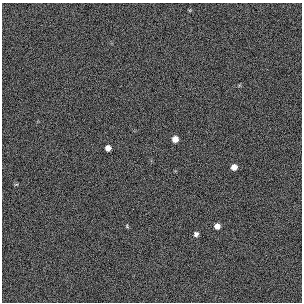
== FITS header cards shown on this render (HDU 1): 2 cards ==
NAXIS1  =                  300 / length of original image axis
NAXIS2  =                  300 / length of original image axis

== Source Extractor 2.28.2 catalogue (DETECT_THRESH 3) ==
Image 300 x 300 px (HDU 1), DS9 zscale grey, 1 PNG px = 1 image px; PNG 304 x 304 px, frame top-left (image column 1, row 300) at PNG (2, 3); no overlay
Background 385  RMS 67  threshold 200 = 3 sigma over >= 5 px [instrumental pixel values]
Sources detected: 7; all 7 listed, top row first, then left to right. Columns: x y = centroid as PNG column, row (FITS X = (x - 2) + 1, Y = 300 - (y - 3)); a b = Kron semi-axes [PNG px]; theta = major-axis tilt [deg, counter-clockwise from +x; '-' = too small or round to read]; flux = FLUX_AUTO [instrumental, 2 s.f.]
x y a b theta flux
175 139 6 6 - 34000
108 148 5 5 - 26000
234 167 6 6 - 27000
16 184 6 4 -17 4600
127 226 6 4 -62 5100
217 226 5 5 - 25000
196 234 6 6 - 13000